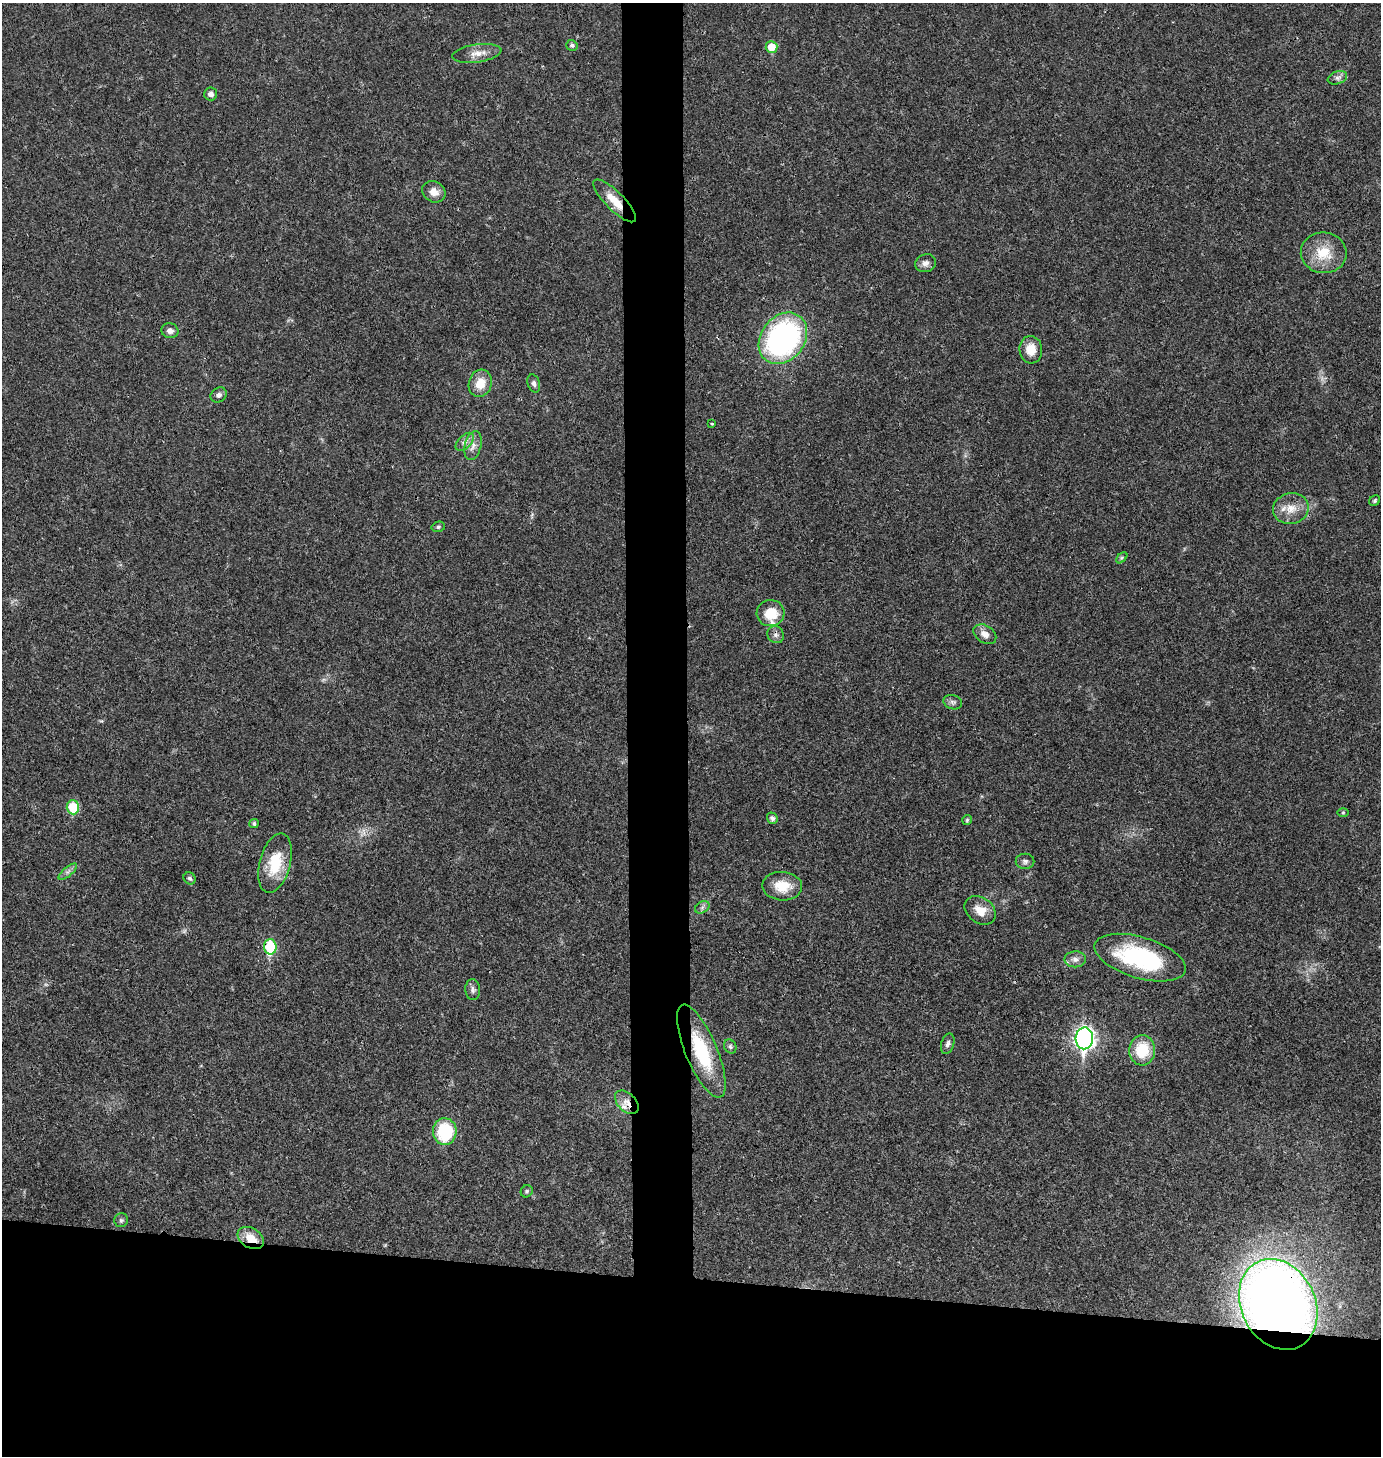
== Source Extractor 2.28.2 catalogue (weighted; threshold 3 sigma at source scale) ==
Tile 8 of 3 x 3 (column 2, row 3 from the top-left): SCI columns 1528-2906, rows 2-1455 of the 4386 x 4366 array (HDU 1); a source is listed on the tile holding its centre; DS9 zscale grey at full resolution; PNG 1383 x 1458 px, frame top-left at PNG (2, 3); each listed source drawn as its Kron ellipse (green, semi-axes under 4 px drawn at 4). Shown black and unused: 16% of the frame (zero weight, under 3 of 4 exposures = <1% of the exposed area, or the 3 px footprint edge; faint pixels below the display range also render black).
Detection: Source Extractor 2.28.2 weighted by HDU 2 'WHT'; one run over the whole footprint, this tile lists its part. Background 0.0234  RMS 0.0023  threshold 0.0104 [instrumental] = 3 sigma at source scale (4.5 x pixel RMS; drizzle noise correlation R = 1.50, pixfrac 1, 0.05/0.05 arcsec/px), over >= 5 px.
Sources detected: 55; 2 inside a brighter listed object's ellipse — not listed separately; the other 53 listed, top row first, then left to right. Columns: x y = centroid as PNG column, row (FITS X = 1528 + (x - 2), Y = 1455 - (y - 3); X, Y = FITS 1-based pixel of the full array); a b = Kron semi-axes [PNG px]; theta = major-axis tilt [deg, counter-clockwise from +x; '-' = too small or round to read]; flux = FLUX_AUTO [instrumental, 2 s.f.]
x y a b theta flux
572 45 5 5 - 0.64
772 47 6 6 - 3.9
477 53 25 9 8 2.5
1337 78 10 6 20 0.87
210 94 6 6 - 0.95
434 192 12 10 -33 2.1
615 201 29 9 -45 4.2
1324 253 23 20 -4 6.6
926 263 10 9 - 1.2
170 331 8 7 - 1.1
783 338 28 22 53 54
1031 350 14 11 -85 3.3
480 383 14 11 73 3.8
534 383 9 6 -72 0.72
219 395 8 7 - 0.78
712 424 4 2 - 0.17
465 442 11 6 44 1
473 446 15 8 77 1.6
1375 500 6 5 - 0.39
1291 509 18 15 12 3.7
438 527 7 5 14 0.43
1122 558 6 4 45 0.34
771 613 14 13 - 5.3
985 634 12 8 -34 1.8
776 635 9 8 - 0.85
953 702 9 7 -17 0.73
73 807 7 6 - 9.5
1343 812 6 4 1 0.28
772 818 6 5 - 0.75
967 820 5 5 - 0.31
254 824 5 4 - 0.45
1025 861 9 7 0 0.76
275 863 30 15 75 8.1
68 872 11 4 40 0.77
190 878 6 5 - 0.51
782 886 20 14 -3 4.9
702 907 8 5 32 0.65
980 910 17 12 -35 3.1
270 947 7 6 - 15
1140 958 47 20 -16 26
1075 959 11 8 1 1.3
473 990 10 7 -86 0.84
1084 1038 11 8 87 90
948 1044 10 6 73 0.77
730 1046 7 6 - 0.54
1142 1050 15 13 86 7.7
701 1051 50 16 -67 15
627 1102 14 9 -44 2.1
445 1131 13 11 88 14
527 1191 6 5 - 0.43
121 1220 7 7 - 0.5
251 1238 14 9 -32 3.6
1278 1304 47 37 -64 260
Overlapping masked pixels (flux is a lower limit): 6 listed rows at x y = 615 201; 270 947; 701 1051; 627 1102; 251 1238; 1278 1304